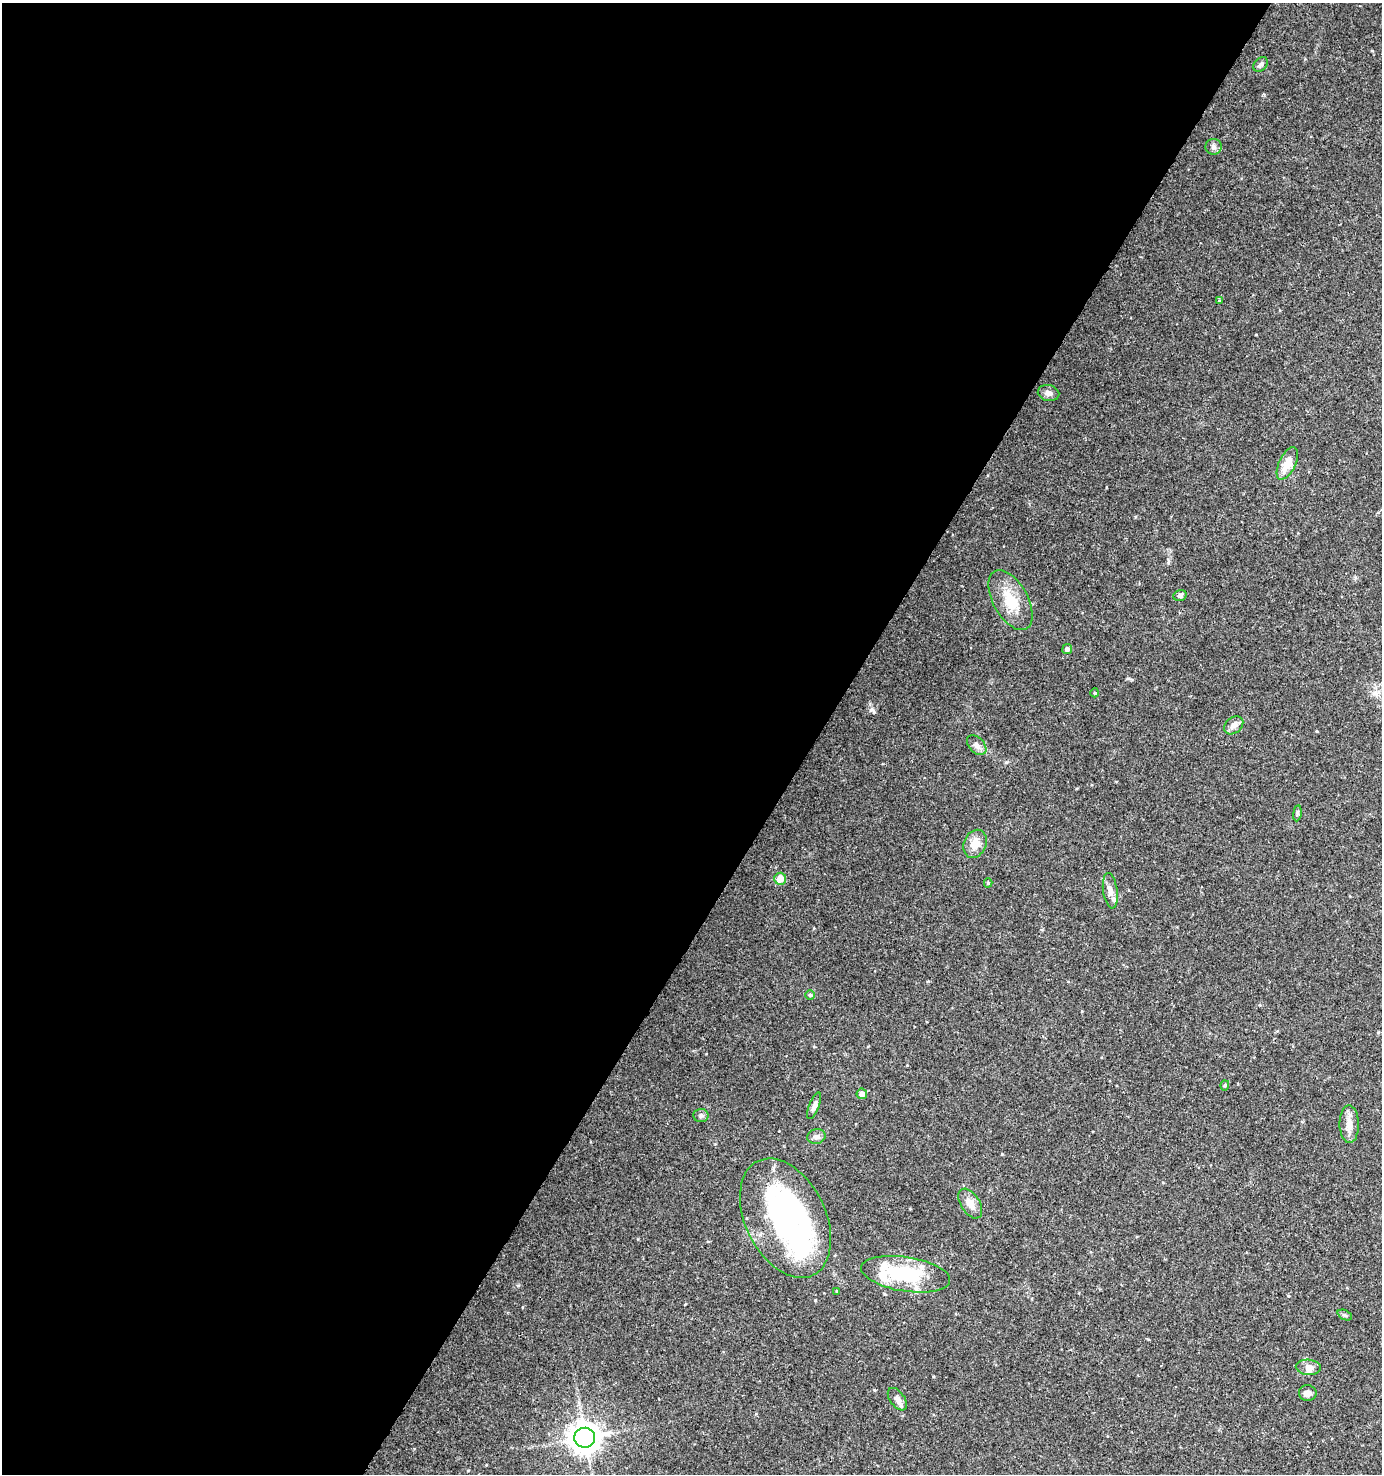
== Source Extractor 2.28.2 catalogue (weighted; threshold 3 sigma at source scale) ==
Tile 5 of 4 x 4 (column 1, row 2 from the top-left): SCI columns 192-1571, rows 2956-4427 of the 5968 x 5903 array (HDU 1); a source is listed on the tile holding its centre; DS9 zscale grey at full resolution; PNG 1384 x 1476 px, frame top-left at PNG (2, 3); each listed source drawn as its Kron ellipse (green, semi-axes under 4 px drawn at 4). Shown black and unused: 59% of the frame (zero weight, under 3 of 4 exposures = <1% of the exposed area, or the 3 px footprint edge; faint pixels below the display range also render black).
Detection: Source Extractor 2.28.2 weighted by HDU 2 'WHT'; one run over the whole footprint, this tile lists its part. Background 0.0464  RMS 0.0043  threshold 0.0191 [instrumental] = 3 sigma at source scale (4.5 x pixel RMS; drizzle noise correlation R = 1.50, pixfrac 1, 0.0396/0.0396 arcsec/px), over >= 5 px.
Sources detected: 39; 2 inside a brighter object's white glare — neither listed nor drawn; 5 inside a brighter listed object's ellipse — not listed separately; the other 32 listed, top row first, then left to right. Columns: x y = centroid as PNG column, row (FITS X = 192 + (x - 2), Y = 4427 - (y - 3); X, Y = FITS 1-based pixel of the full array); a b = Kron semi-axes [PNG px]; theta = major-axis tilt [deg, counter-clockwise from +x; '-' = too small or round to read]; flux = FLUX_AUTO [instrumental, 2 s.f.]
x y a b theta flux
1261 64 8 6 45 1.2
1214 147 8 8 - 1.4
1219 301 4 4 - 0.44
1049 393 11 8 -11 2.1
1287 463 17 8 64 6.5
1180 595 7 5 21 1.2
1011 600 33 17 -61 12
1067 649 5 5 - 1.3
1095 693 4 4 - 0.48
1234 725 10 8 39 2.6
977 745 11 7 -46 2
1297 813 8 4 82 0.75
975 844 15 11 65 5.3
780 879 6 6 - 5.9
988 883 4 4 - 0.58
1110 891 18 7 -82 2.9
810 995 5 5 - 0.6
1225 1085 5 4 - 0.67
862 1094 5 5 - 2.6
814 1106 14 5 68 1.8
701 1115 7 6 - 1.4
1349 1124 19 9 -88 4.1
816 1137 9 7 14 1.5
970 1204 16 9 -57 4.3
785 1218 63 40 -64 96
906 1274 45 17 -9 27
837 1291 4 2 - 0.31
1345 1315 7 4 -25 0.75
1308 1367 12 7 -4 3.1
1308 1393 9 8 - 1.9
897 1399 13 7 -54 2.3
585 1438 10 10 - 520
Unlisted compact peaks at least as high as the median listed source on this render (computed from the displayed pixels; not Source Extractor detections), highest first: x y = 872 710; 1002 1154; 815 1300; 1128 678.